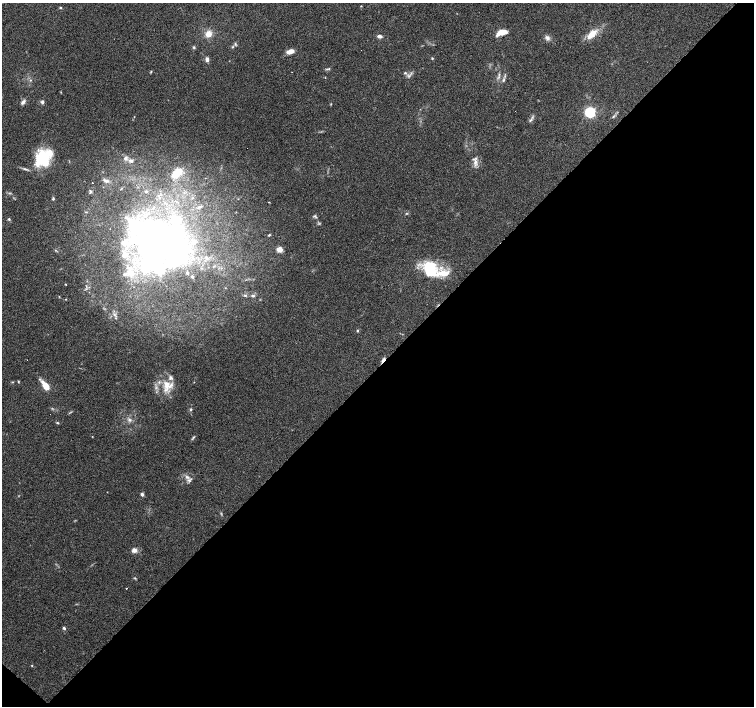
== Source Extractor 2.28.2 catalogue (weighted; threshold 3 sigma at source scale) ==
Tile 15 of 4 x 4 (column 3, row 4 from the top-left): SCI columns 3008-4510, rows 161-1568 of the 6017 x 6020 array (HDU 1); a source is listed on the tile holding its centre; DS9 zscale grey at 2 x 2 block average (1 PNG px = mean of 2 x 2 image px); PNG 756 x 708 px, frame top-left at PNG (2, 3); no overlay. Shown black and unused: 49% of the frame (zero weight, under 3 of 6 exposures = <1% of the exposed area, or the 3 px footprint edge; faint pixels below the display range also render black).
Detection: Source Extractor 2.28.2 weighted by HDU 2 'WHT'; one run over the whole footprint, this tile lists its part. Background 0.0985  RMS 0.0045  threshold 0.0185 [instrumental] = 3 sigma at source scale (4.09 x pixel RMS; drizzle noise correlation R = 1.36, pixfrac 0.8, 0.0396/0.0396 arcsec/px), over >= 5 px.
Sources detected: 97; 1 too faint to see at this stretch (2 x 2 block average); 7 inside a brighter object's white glare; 3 cosmic-ray / hot-pixel residue — not listed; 11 inside a brighter listed object's ellipse — not listed separately; the other 75 listed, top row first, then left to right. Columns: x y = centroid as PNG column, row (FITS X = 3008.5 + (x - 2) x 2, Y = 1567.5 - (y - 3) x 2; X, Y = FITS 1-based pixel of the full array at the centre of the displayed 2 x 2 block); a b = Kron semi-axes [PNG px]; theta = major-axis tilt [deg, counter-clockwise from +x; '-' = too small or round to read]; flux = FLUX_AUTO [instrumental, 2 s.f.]
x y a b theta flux
361 6 3 2 - 0.59
60 8 4 3 - 0.85
502 32 11 5 19 14
593 33 13 8 43 12
208 34 9 8 - 8.3
379 36 6 4 -10 2.8
547 38 7 6 - 3.5
235 44 5 3 - 1.4
194 47 4 3 - 1.4
232 47 3 3 - 0.95
290 51 8 4 18 8.4
432 58 3 3 - 0.92
207 59 6 4 -78 3.3
329 69 4 3 - 1.2
151 72 4 2 - 0.8
405 73 4 3 - 1.2
499 75 7 2 83 1.6
30 80 3 2 - 0.69
503 80 6 4 60 2.2
23 102 7 4 53 3
42 102 5 4 - 2.1
331 104 3 2 - 0.65
590 112 4 4 - 140
613 116 5 2 - 1.3
531 120 7 3 48 2.1
42 157 21 16 69 41
125 158 6 5 - 3.2
131 161 6 4 -12 3.3
475 162 10 4 -82 5.2
25 169 8 3 -19 2.2
174 175 11 9 34 9.9
105 180 10 4 -23 3.5
90 192 5 4 - 1.7
53 199 4 3 - 1.3
269 202 2 2 - 6.3
200 207 6 2 38 1.4
86 212 3 2 - 0.6
406 213 3 2 - 0.78
315 216 6 3 -28 1.5
9 219 3 3 - 1.4
269 235 4 2 - 0.99
194 241 7 6 - 4.7
164 242 72 53 -49 380
123 243 9 6 -50 6.4
55 250 3 2 - 0.84
279 250 5 4 - 8.5
192 251 5 5 - 3.2
124 255 8 7 - 9.1
430 269 21 16 -53 43
132 273 17 11 -76 25
187 273 4 3 - 1.4
192 277 4 3 - 1.4
66 284 3 2 - 0.5
245 295 4 3 - 1.3
253 296 6 3 -1 1.8
59 297 3 2 - 0.51
66 299 3 2 - 0.55
114 315 5 2 - 1.7
357 331 4 3 - 0.95
383 360 6 3 53 3.2
18 382 4 2 - 0.79
167 384 14 8 -83 14
45 386 10 5 -53 14
191 410 4 3 - 1.3
129 420 5 4 - 2.5
57 423 4 3 - 1
92 436 3 2 - 0.38
193 437 4 3 - 1.2
187 477 6 4 -16 3
142 494 4 3 - 2.3
134 550 7 7 - 4.1
135 578 3 3 - 0.89
126 588 2 2 - 1.8
64 628 4 3 - 1.8
32 666 3 2 - 0.6
Overlapping masked pixels (flux is a lower limit): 1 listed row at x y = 383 360
Diffuse or blended objects may show on this block-average render without a row.